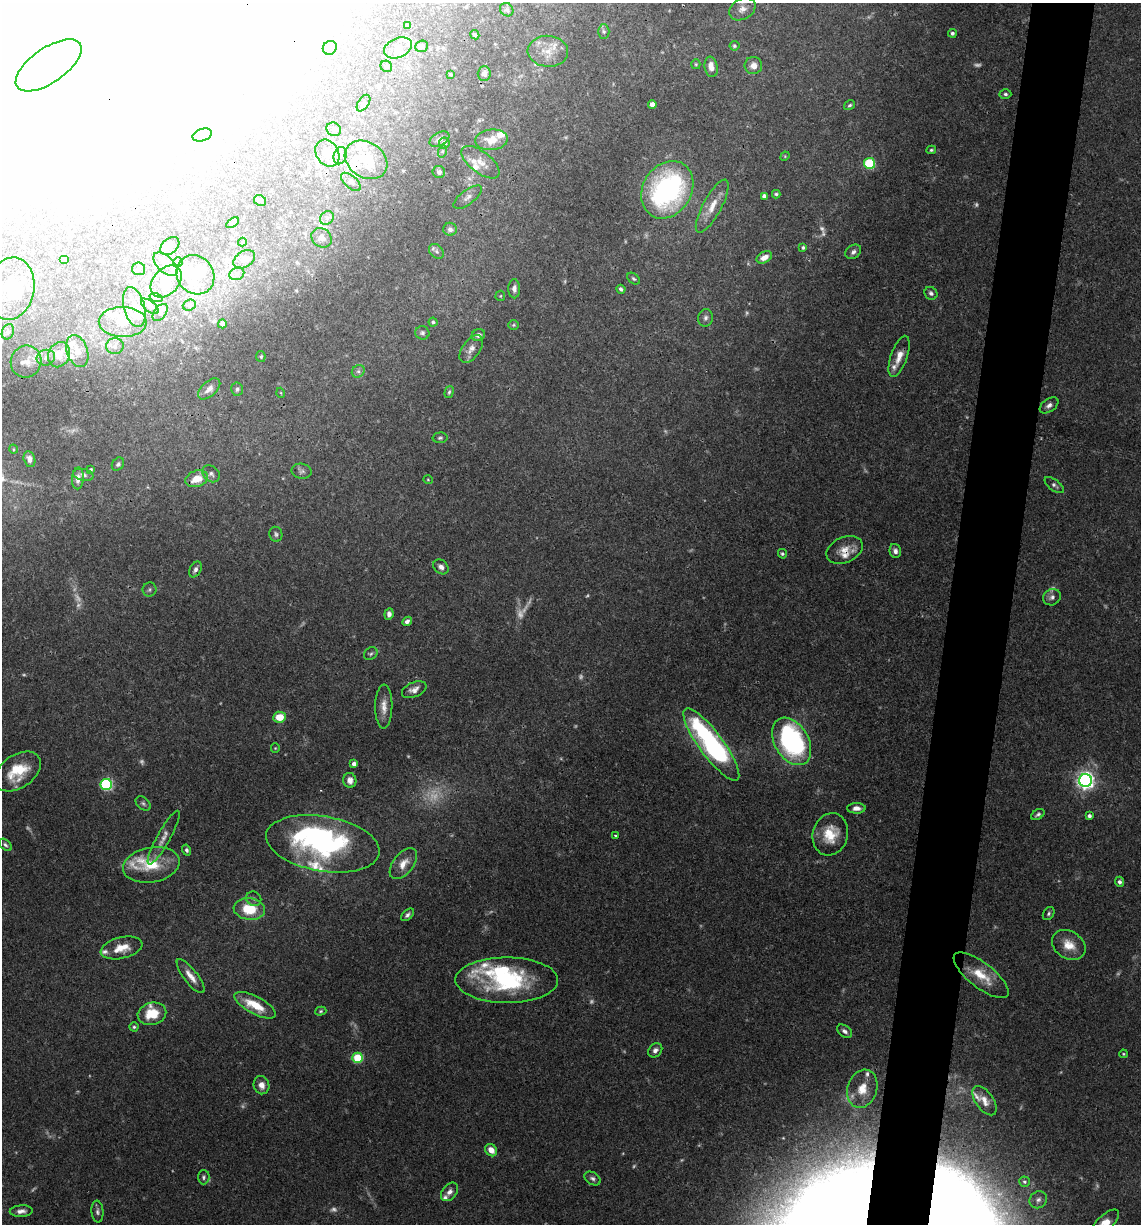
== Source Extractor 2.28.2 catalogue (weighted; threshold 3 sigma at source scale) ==
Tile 10 of 4 x 4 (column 2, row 3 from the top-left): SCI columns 1378-2516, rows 1225-2446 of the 4913 x 4894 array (HDU 1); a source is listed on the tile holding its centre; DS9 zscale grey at full resolution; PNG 1143 x 1226 px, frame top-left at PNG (2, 3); each listed source drawn as its Kron ellipse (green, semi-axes under 4 px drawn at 4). Shown black and unused: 5% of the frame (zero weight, under 3 of 4 exposures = <1% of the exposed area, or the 3 px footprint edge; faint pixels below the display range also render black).
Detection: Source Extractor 2.28.2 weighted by HDU 2 'WHT'; one run over the whole footprint, this tile lists its part. Background 0.062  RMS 0.003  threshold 0.0136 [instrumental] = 3 sigma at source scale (4.5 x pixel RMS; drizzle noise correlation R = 1.50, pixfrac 1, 0.05/0.05 arcsec/px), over >= 5 px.
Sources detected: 257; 30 too faint to see at this stretch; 35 inside a brighter object's white glare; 1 cosmic-ray / hot-pixel residue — neither listed nor drawn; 21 inside a brighter listed object's ellipse — not listed separately; the other 170 listed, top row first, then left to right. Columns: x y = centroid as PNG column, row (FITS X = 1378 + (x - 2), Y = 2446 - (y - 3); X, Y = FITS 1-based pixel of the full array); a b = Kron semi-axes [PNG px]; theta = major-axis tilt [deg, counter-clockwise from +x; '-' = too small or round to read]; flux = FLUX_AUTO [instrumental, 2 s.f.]
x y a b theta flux
742 9 14 10 29 2.5
507 10 7 6 - 0.69
407 26 3 3 - 0.41
604 31 7 5 -87 0.65
952 33 4 4 - 0.73
475 35 5 4 - 0.53
421 46 6 5 - 1.3
734 46 5 5 - 0.54
330 48 7 6 - 1
398 48 14 9 23 2.6
548 51 20 15 -4 4.7
696 64 5 4 - 0.4
49 65 38 17 35 15
753 65 9 8 - 2.2
386 66 6 5 - 0.61
711 67 10 6 -80 2.5
451 74 4 4 - 0.51
484 74 7 6 - 1.7
1005 94 6 4 -3 0.6
363 103 9 5 57 0.73
652 104 4 4 - 2
850 105 6 4 31 0.59
334 129 7 6 - 0.79
202 135 10 6 17 0.94
439 139 10 6 28 1.3
491 140 16 10 6 4.8
444 143 5 5 - 1.4
931 150 5 3 - 0.45
443 151 6 4 70 0.48
327 153 14 11 -58 4.5
340 156 9 6 72 1.3
785 156 5 4 - 0.31
366 160 23 17 -34 12
480 162 22 10 -38 3.9
869 163 5 5 - 27
439 172 6 6 - 1.2
351 182 12 6 -41 1.1
667 190 30 24 58 63
776 194 4 3 - 0.48
764 196 4 4 - 1
468 197 17 7 37 1.7
260 201 6 5 - 0.7
712 206 30 9 62 5.1
327 218 7 6 - 1.1
233 223 7 3 35 0.43
450 229 6 6 - 1.3
322 238 11 9 -39 1.8
242 242 4 4 - 0.3
170 246 11 7 39 1.8
803 248 4 3 - 0.55
436 251 8 6 -46 0.98
853 252 8 6 37 1.1
764 257 8 5 28 2.2
244 259 12 8 33 2.1
64 260 5 4 - 0.58
178 262 5 5 - 0.37
166 264 15 8 -44 2.5
138 269 6 6 - 0.74
237 274 8 6 23 1.1
195 275 20 18 -54 6.6
633 279 7 5 -39 0.56
166 282 18 12 48 5.9
11 289 31 23 79 11
514 289 9 6 90 1.3
621 289 5 3 - 0.7
931 293 7 6 - 0.95
500 296 5 5 - 0.38
156 298 7 4 -18 0.62
189 305 7 5 20 0.58
150 306 10 5 -39 0.85
134 307 20 10 -75 3.7
160 312 10 6 53 0.83
706 318 9 7 84 1.1
123 322 24 15 -1 6.8
433 322 4 4 - 0.57
222 324 4 4 - 0.89
514 325 5 5 - 0.39
8 332 8 6 68 0.85
422 333 7 6 - 0.74
478 335 7 5 27 1.2
115 346 9 8 - 1.4
471 349 16 8 55 2.3
77 351 16 10 -70 3.3
59 355 13 10 66 4.8
261 356 5 4 - 0.49
899 356 21 8 71 3.5
46 358 9 8 - 1.7
26 361 16 15 - 3.5
358 371 7 6 - 0.75
209 389 13 7 43 2
237 389 6 6 - 0.7
449 392 6 4 74 0.5
281 393 5 3 - 0.23
1049 405 10 6 36 1.2
440 438 7 5 2 0.6
13 449 5 3 - 0.28
29 459 8 5 -76 1.5
118 464 7 5 53 0.75
91 469 3 3 - 0.36
302 471 10 7 -10 0.93
211 474 9 7 -40 1.1
83 475 10 6 -12 0.9
78 478 11 6 86 1.7
197 479 11 8 19 5.1
428 480 5 3 - 0.25
1054 485 11 5 -37 0.89
276 534 7 6 - 0.74
845 550 19 12 24 4.3
895 551 7 5 -75 1.3
782 554 5 4 - 0.53
441 567 8 6 -43 1.5
195 570 8 5 61 1.1
150 589 7 7 - 0.75
1052 597 9 8 - 1.3
389 614 6 4 83 1.1
407 621 5 4 - 1.2
371 654 7 6 - 0.7
414 690 13 7 23 1.9
384 706 22 8 89 3.2
279 717 6 5 - 5.3
792 741 25 17 -59 60
711 744 44 12 -54 65
275 748 4 4 - 0.31
354 764 4 4 - 1.2
18 771 26 16 34 10
350 780 7 6 - 1.7
1085 780 6 6 - 140
106 784 6 5 - 42
143 803 9 6 -39 0.79
856 808 9 5 -1 1.7
1038 814 7 4 32 0.75
1089 816 4 3 - 0.86
830 834 21 17 73 7.8
615 835 3 3 - 0.68
164 838 30 6 61 2.6
323 844 57 27 -10 65
5 845 7 4 -43 0.65
187 850 5 4 - 0.73
403 864 18 10 52 3.3
151 865 29 17 10 11
1119 882 5 4 - 0.82
254 899 8 7 - 0.89
249 909 15 11 -7 10
1049 914 7 5 55 0.63
407 915 8 4 42 0.87
1069 945 18 13 -33 5
122 948 21 10 13 4.9
981 975 33 12 -38 7.7
191 976 21 7 -52 3
507 980 51 23 0 35
255 1005 23 8 -28 7.9
321 1011 6 4 17 0.49
152 1014 14 11 14 6.9
134 1027 4 4 - 0.52
845 1031 8 5 -36 1.1
655 1050 8 6 45 1.3
1123 1054 4 3 - 0.32
358 1058 5 5 - 13
261 1085 9 7 -73 2.2
862 1089 19 14 73 6
984 1101 17 9 -54 2.7
491 1150 6 5 - 2.9
204 1177 7 6 - 0.71
593 1178 9 6 -31 0.94
1024 1182 5 5 - 0.57
449 1192 10 7 51 1.6
1038 1200 9 8 - 1.2
21 1211 11 6 3 1.6
97 1211 11 6 -84 1
1104 1224 19 8 45 4.3
Overlapping masked pixels (flux is a lower limit): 2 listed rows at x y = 366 160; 845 550
Isophote crosses this tile's border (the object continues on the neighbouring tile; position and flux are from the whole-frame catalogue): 2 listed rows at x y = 742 9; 1104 1224